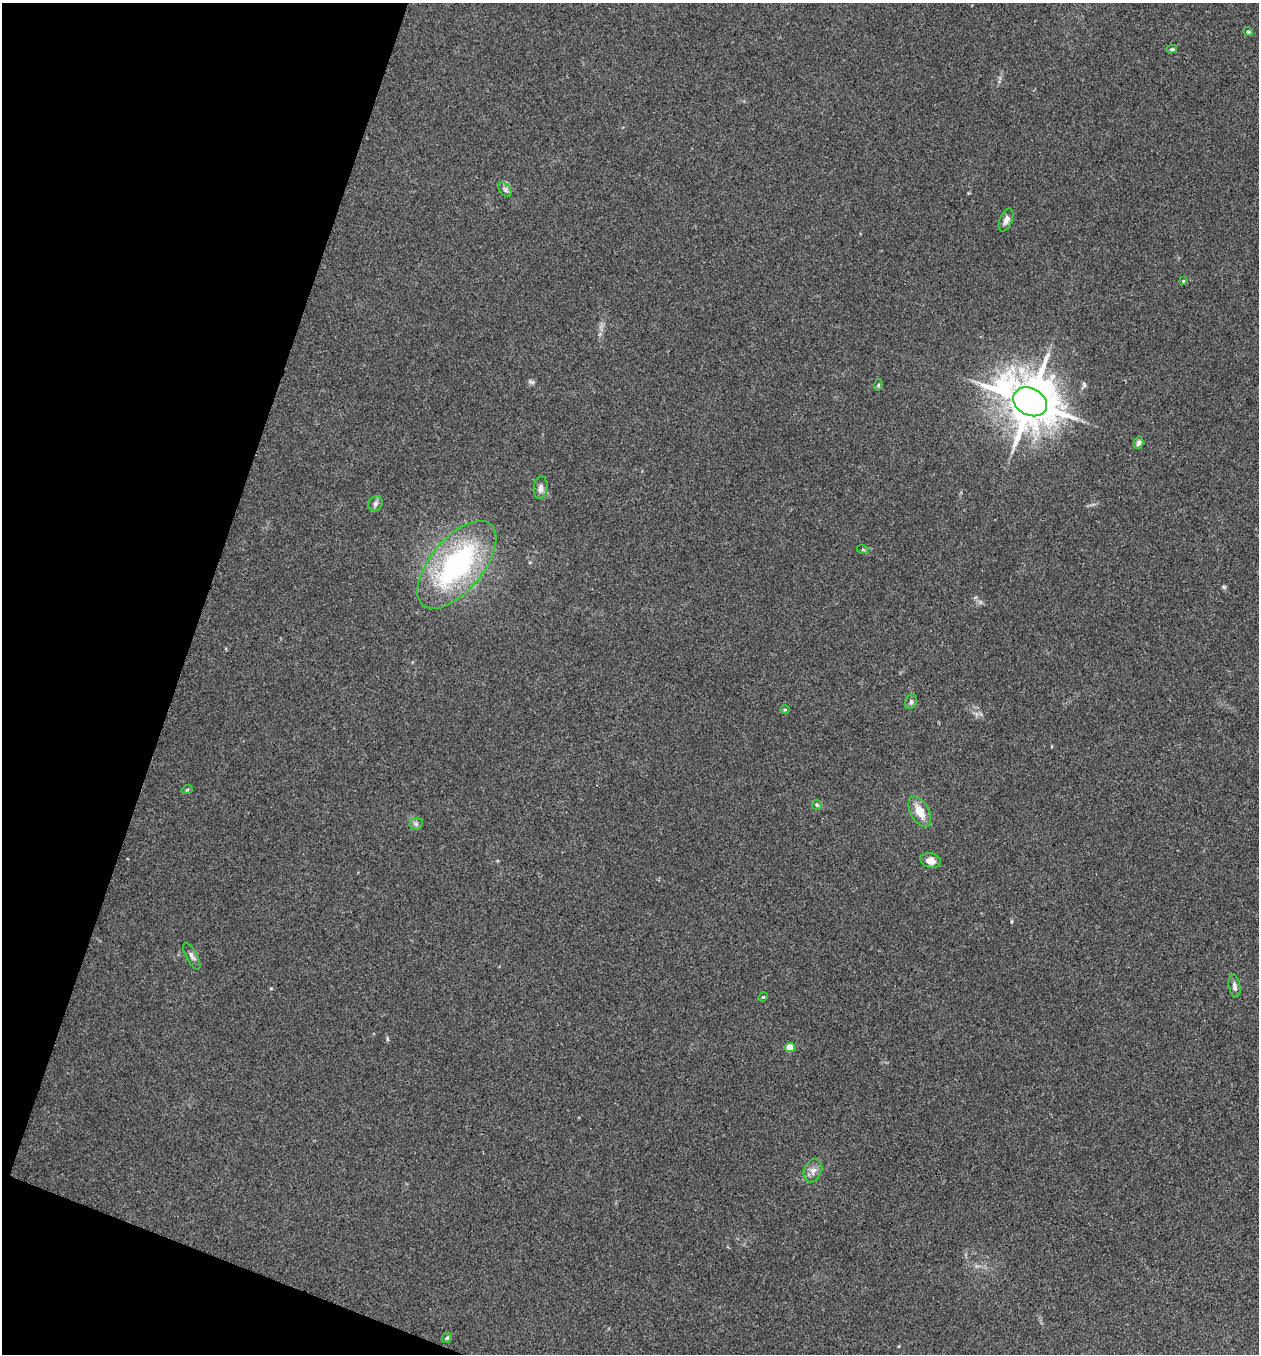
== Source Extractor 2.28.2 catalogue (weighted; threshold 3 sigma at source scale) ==
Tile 9 of 4 x 4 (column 1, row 3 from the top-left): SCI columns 136-1392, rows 1358-2709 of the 5429 x 5415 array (HDU 1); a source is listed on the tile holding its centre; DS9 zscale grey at full resolution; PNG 1261 x 1356 px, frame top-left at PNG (2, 3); each listed source drawn as its Kron ellipse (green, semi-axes under 4 px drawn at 4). Shown black and unused: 17% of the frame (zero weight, under 3 of 4 exposures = <1% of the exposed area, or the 3 px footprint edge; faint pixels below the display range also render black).
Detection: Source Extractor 2.28.2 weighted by HDU 2 'WHT'; one run over the whole footprint, this tile lists its part. Background 0.1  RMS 0.0062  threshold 0.0278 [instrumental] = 3 sigma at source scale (4.5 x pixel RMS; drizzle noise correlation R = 1.50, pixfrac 1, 0.05/0.05 arcsec/px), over >= 5 px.
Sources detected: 25; all 25 listed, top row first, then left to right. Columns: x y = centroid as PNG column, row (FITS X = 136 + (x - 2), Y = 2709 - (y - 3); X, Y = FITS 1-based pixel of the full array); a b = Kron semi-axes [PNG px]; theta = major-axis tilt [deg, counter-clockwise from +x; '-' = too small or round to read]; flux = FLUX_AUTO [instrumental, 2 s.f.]
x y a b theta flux
1248 32 5 4 - 0.82
1172 49 5 4 - 1
505 190 8 5 -54 1.5
1006 220 12 6 68 2.9
1183 281 3 3 - 0.87
878 385 6 3 72 0.66
1030 402 18 13 -28 3200
1138 443 6 4 73 1.8
541 488 11 7 85 2.8
375 504 8 7 - 1.9
863 550 6 4 -19 0.69
457 565 53 26 50 110
911 702 8 5 70 1.4
785 710 5 3 - 0.6
187 790 6 3 19 0.74
817 805 5 5 - 0.91
920 812 17 9 -61 9.5
416 824 6 6 - 1.5
931 861 10 7 -16 4.4
192 956 15 5 -62 2.2
1234 986 11 5 -80 2.2
763 997 5 4 - 0.66
790 1047 5 4 - 13
813 1171 12 9 67 3.7
447 1338 6 4 45 0.8